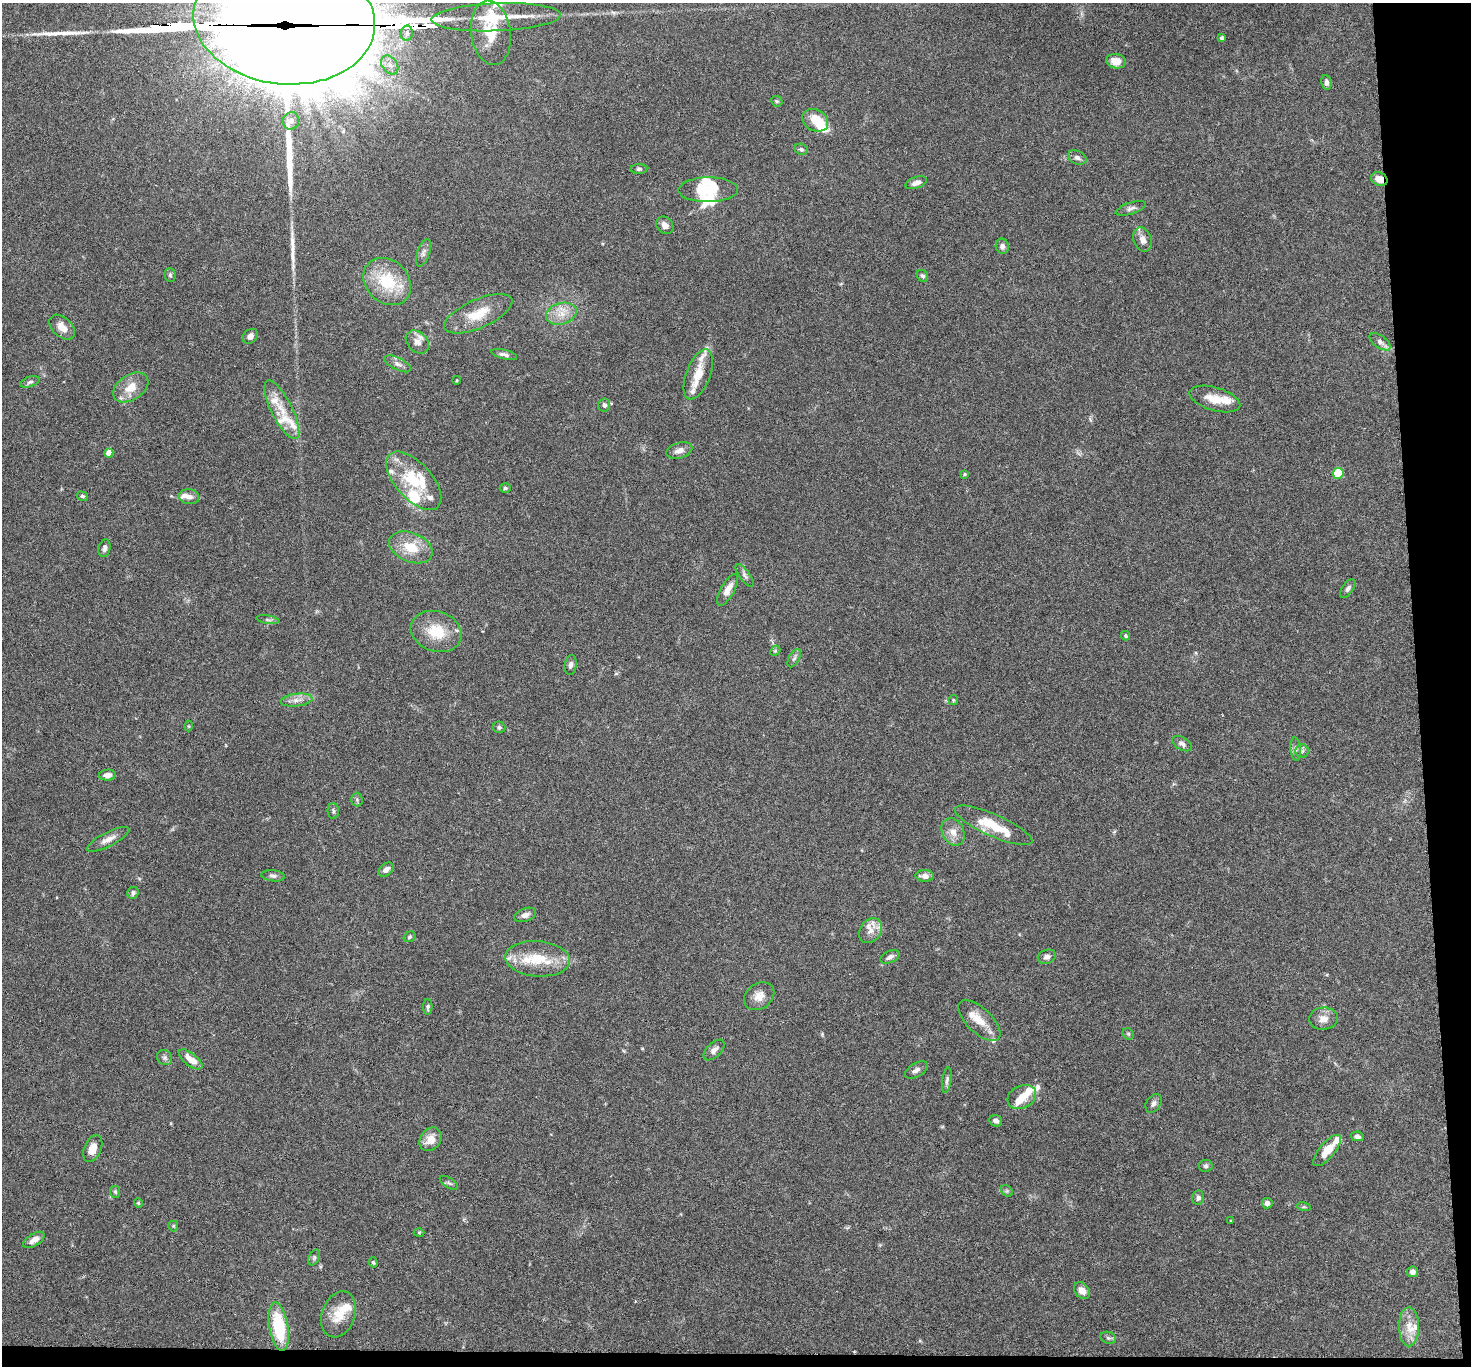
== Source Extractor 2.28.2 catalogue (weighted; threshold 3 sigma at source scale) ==
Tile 9 of 3 x 3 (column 3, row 3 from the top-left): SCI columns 2943-4411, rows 166-1529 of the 4415 x 4386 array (HDU 1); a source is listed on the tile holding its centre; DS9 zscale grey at full resolution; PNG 1473 x 1368 px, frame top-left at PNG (2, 3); each listed source drawn as its Kron ellipse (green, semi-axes under 4 px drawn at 4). Shown black and unused: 5% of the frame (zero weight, under 3 of 6 exposures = <1% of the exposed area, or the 3 px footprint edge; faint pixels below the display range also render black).
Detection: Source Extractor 2.28.2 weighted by HDU 2 'WHT'; one run over the whole footprint, this tile lists its part. Background 0.0464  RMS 0.0023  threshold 0.00947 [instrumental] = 3 sigma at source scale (4.09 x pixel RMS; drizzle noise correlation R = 1.36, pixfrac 0.8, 0.05/0.05 arcsec/px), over >= 5 px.
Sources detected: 153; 5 inside a brighter object's white glare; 5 long thin detections or spike segments (spike, bleed or trail) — neither listed nor drawn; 24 inside a brighter listed object's ellipse — not listed separately; the other 119 listed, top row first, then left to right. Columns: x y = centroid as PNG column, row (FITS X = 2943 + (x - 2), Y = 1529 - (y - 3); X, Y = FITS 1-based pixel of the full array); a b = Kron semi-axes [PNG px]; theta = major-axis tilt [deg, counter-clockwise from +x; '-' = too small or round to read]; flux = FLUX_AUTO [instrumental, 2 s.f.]
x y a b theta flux
496 17 65 14 2 9.8
284 20 91 64 -6 11000
407 33 7 6 - 0.73
491 33 32 19 -82 6.2
1222 38 3 3 - 0.45
1116 61 10 7 -10 2.5
390 65 10 7 -54 1.2
1326 82 7 5 -81 0.79
777 101 6 5 - 0.33
815 120 13 10 -29 4.4
291 121 8 8 - 0.96
801 149 7 5 -24 0.45
1077 158 10 6 -25 0.77
639 169 8 5 1 0.45
1379 179 8 6 -27 2
916 183 11 5 18 1.2
708 190 30 12 1 5.1
1131 208 16 5 18 0.87
665 225 9 7 -49 1.3
1143 240 12 9 -70 1.5
1002 246 8 6 -78 0.8
423 253 14 6 70 0.9
170 275 7 5 -89 0.43
922 276 6 5 - 0.49
387 281 26 21 -44 10
478 314 37 14 24 6.1
561 314 15 10 15 2.9
62 327 15 9 -43 2.2
250 336 8 6 44 0.97
417 342 13 9 -44 1.7
1380 342 12 6 -35 0.97
504 354 13 4 -14 0.76
398 364 14 6 -27 1.1
698 374 26 12 69 3.9
457 380 4 3 - 0.19
30 382 10 5 18 0.59
131 387 19 12 34 3.5
1215 399 26 11 -16 3.8
604 405 6 6 - 0.63
282 410 32 10 -63 4.4
679 450 13 7 16 1.4
109 453 4 4 - 2.9
1338 473 5 5 - 8.3
965 474 4 3 - 0.28
414 481 36 18 -48 10
505 488 5 4 - 0.34
82 496 6 4 -15 0.37
189 497 10 7 -7 1.1
411 547 23 14 -22 5.5
104 548 9 6 77 0.72
745 575 13 5 -54 0.71
1348 588 11 5 55 0.59
728 590 18 6 61 2
268 620 11 4 -9 0.53
436 631 26 20 -19 6.4
1126 636 5 4 - 0.27
775 651 6 4 43 0.3
794 658 10 5 60 0.66
570 665 10 6 82 0.81
296 700 16 6 7 1.5
953 700 5 4 - 0.25
189 726 5 3 - 0.2
499 727 6 6 - 0.46
1182 744 11 6 -28 0.82
1296 749 11 5 -85 0.74
1302 751 7 6 - 0.58
107 775 8 5 4 1.1
357 800 7 5 -89 0.43
333 811 8 5 -89 0.48
994 825 42 11 -24 6.8
953 832 14 10 -62 2
108 839 23 7 27 1.8
386 870 8 6 39 0.98
273 876 12 5 -7 0.69
925 876 9 6 -1 1.2
133 893 6 5 - 0.59
525 915 11 6 20 1.1
871 931 13 10 54 2
409 937 6 5 - 0.34
890 957 10 5 26 0.78
1047 957 9 7 21 1
538 959 33 17 -5 7.7
759 996 16 12 35 2.2
428 1007 8 4 88 0.41
1323 1019 14 11 6 1.9
979 1020 27 12 -44 4
1128 1034 6 5 - 0.3
714 1050 13 7 44 1.1
165 1058 8 7 - 0.58
191 1059 14 6 -38 2.5
916 1070 12 6 31 0.91
947 1080 13 4 82 0.68
1022 1097 15 11 27 2.9
1154 1103 10 7 56 0.84
996 1121 6 5 - 0.67
1357 1136 6 5 - 0.6
430 1139 13 10 54 2.7
93 1148 14 8 67 2.5
1327 1151 19 7 50 3.3
1206 1166 7 6 - 0.49
449 1183 10 5 -33 0.47
1007 1191 6 5 - 0.34
115 1192 6 5 - 0.37
1198 1198 7 6 - 0.65
138 1203 5 4 - 0.24
1267 1203 5 5 - 1.1
1304 1207 7 4 -17 0.34
1231 1221 3 2 - 0.25
173 1226 5 5 - 0.26
419 1232 5 3 - 0.23
34 1240 12 6 32 1.6
314 1257 8 5 64 0.48
373 1262 5 4 - 0.31
1413 1272 5 5 - 1
1082 1291 9 7 -48 1.6
338 1314 24 16 70 4.4
279 1327 24 9 -81 12
1409 1327 19 10 -90 2.8
1108 1338 8 6 -21 0.51
Overlapping masked pixels (flux is a lower limit): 2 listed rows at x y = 284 20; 1379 179
Isophote crosses this tile's border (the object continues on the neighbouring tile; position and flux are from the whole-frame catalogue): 1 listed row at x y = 284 20